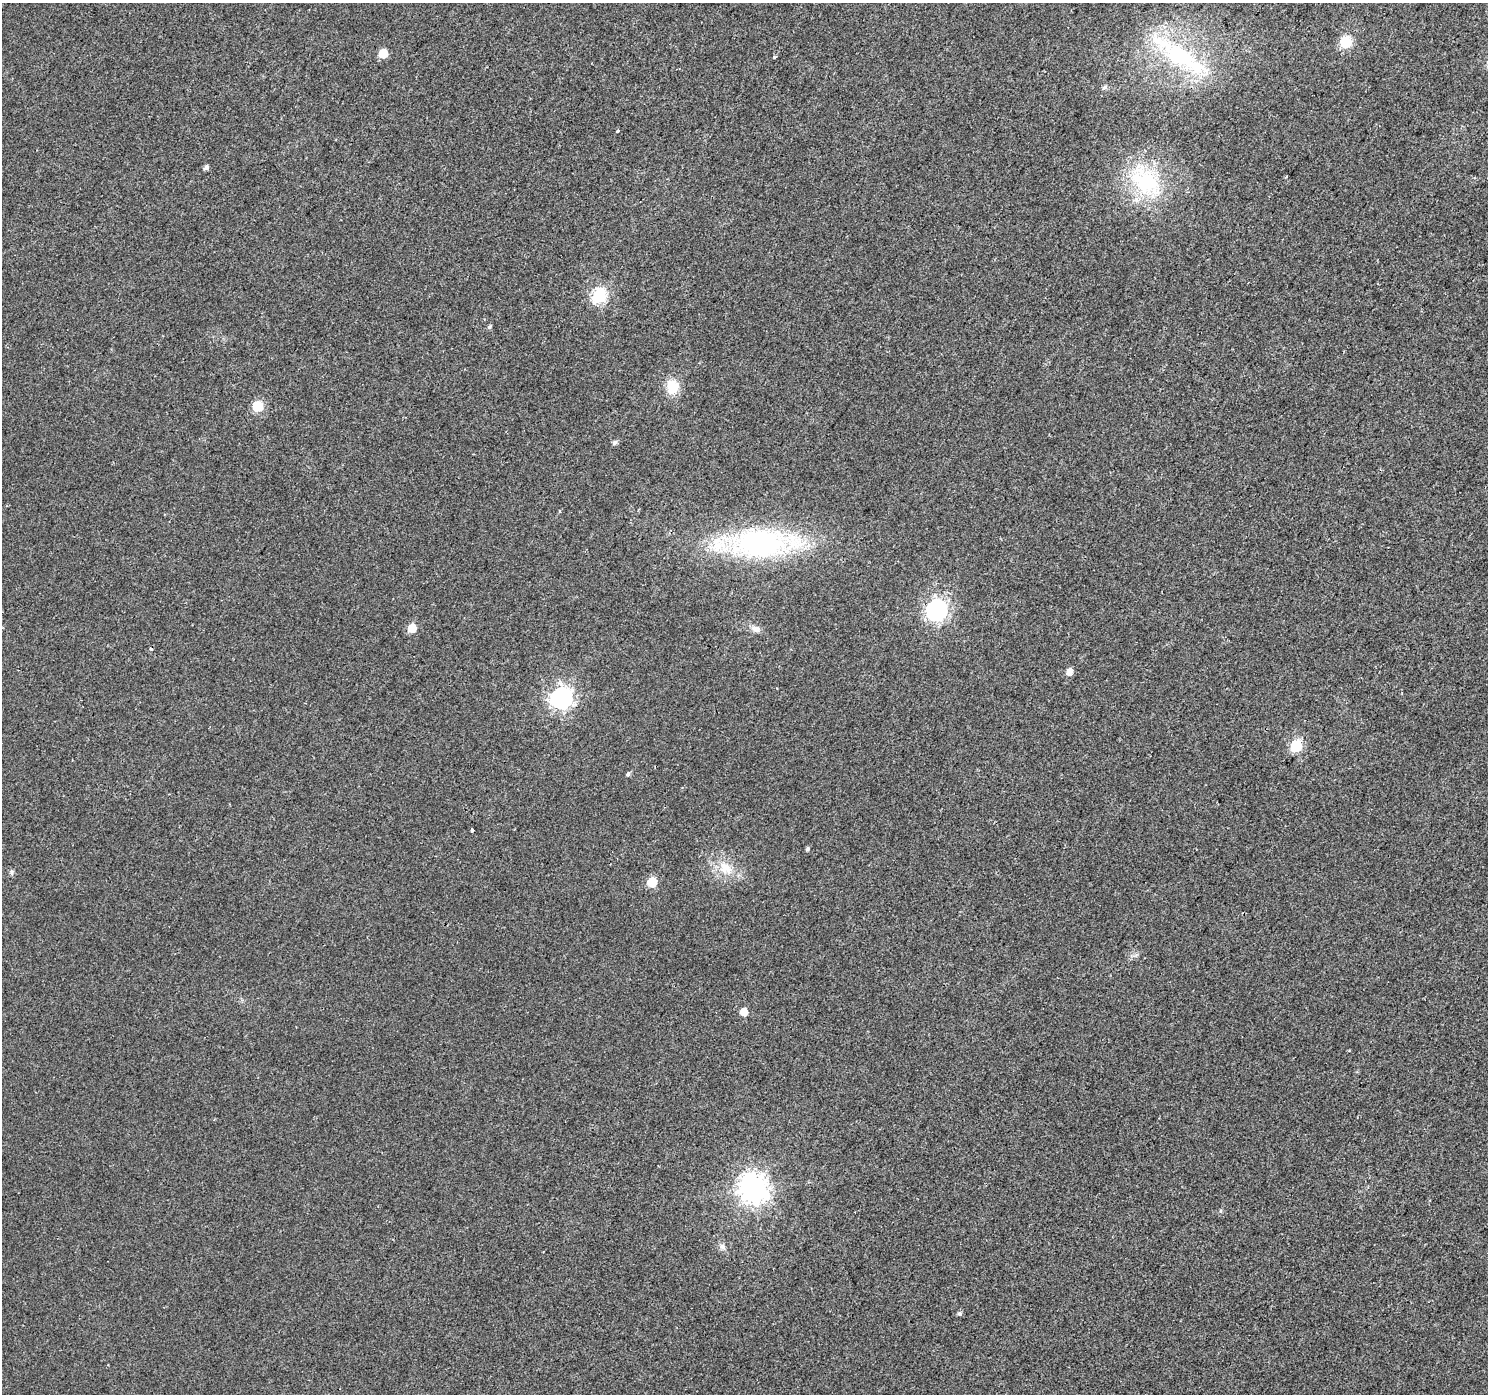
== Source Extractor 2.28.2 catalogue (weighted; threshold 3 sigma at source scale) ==
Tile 10 of 4 x 4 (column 2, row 3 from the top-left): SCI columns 1487-2972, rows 1574-2965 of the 5950 x 5998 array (HDU 1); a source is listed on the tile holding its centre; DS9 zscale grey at full resolution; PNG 1490 x 1396 px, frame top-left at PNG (2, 3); no overlay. Shown black and unused: <1% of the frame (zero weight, under 2 of 3 exposures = <1% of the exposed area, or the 3 px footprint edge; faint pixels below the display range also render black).
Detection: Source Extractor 2.28.2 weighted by HDU 2 'WHT'; one run over the whole footprint, this tile lists its part. Background 0.00528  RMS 0.0054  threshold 0.0243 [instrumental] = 3 sigma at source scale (4.5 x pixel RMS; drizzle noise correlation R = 1.50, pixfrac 1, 0.0396/0.0396 arcsec/px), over >= 5 px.
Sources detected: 34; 1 inside a brighter object's white glare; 1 cosmic-ray / hot-pixel residue — not listed; the other 32 listed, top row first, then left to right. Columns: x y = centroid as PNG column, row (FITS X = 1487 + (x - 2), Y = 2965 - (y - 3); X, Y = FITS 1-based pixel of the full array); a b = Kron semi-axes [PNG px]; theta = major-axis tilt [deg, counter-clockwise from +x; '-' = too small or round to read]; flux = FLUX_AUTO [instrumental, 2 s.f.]
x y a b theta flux
1345 42 6 6 - 39
383 53 6 6 - 15
1180 56 80 24 -33 66
774 57 3 3 - 0.93
1104 87 7 5 42 1.3
617 131 4 2 - 0.78
206 167 5 5 - 1.9
1145 181 52 32 -46 48
599 296 7 7 - 75
489 327 5 5 - 0.96
672 387 18 14 -88 11
257 406 6 6 - 28
615 442 6 5 - 1.6
559 511 3 3 - 0.82
761 543 70 29 1 120
936 610 8 8 - 220
412 628 6 6 - 10
755 628 12 8 2 2.8
1069 672 6 5 - 4.4
562 698 9 8 - 250
1296 746 6 6 - 41
628 774 6 5 - 1.2
472 830 4 3 - 3.3
807 849 5 4 - 0.92
725 868 21 17 -38 12
12 872 7 5 -83 1.1
652 882 6 6 - 18
744 1012 6 6 - 6.4
754 1190 10 9 - 490
1220 1211 5 3 - 0.73
722 1247 9 6 -51 1.9
959 1314 5 5 - 1.1